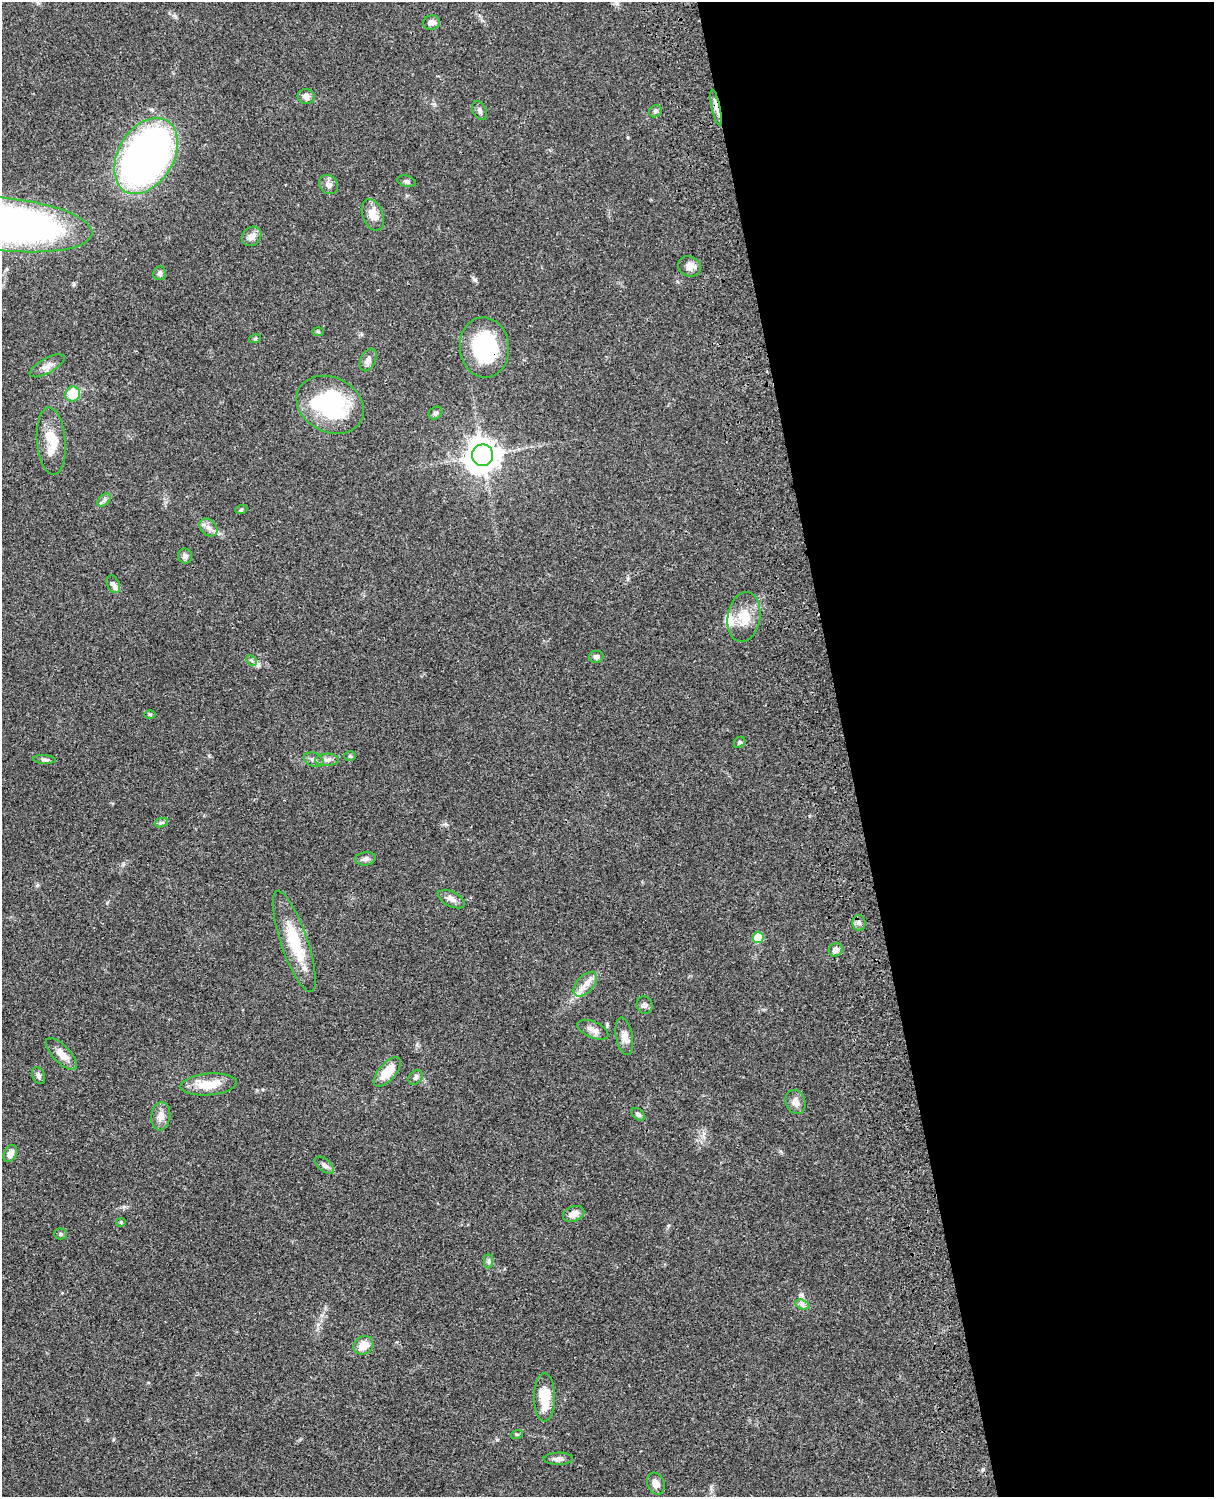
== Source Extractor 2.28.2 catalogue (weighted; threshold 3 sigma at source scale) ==
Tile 8 of 4 x 3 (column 4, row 2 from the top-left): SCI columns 3758-4969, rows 1773-3267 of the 5088 x 4927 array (HDU 1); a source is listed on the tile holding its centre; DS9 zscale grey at full resolution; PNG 1216 x 1499 px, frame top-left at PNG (2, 2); each listed source drawn as its Kron ellipse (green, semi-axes under 4 px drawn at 4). Shown black and unused: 30% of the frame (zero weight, under 3 of 4 exposures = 6% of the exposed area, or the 3 px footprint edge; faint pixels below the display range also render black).
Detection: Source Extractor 2.28.2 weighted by HDU 2 'WHT'; one run over the whole footprint, this tile lists its part. Background 0.0766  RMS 0.0058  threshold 0.0261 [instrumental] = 3 sigma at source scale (4.5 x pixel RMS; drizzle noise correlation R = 1.50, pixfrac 1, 0.05/0.05 arcsec/px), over >= 5 px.
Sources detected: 70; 2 inside a brighter listed object's ellipse — not listed separately; the other 68 listed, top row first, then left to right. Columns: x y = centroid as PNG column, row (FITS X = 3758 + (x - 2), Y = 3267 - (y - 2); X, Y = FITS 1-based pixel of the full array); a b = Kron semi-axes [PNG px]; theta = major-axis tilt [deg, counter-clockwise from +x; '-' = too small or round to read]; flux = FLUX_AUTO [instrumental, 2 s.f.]
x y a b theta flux
432 23 8 7 - 3
306 96 8 7 - 3.1
716 107 18 4 -78 3.6
480 111 10 6 -66 1.7
655 111 7 5 34 1.5
146 156 41 27 59 240
407 181 9 5 -15 1.3
328 184 10 8 -46 2.8
373 215 16 10 -69 6.8
7 224 86 26 -6 350
252 236 10 9 - 3.7
690 266 11 10 - 3.9
160 273 7 6 - 1.7
318 332 6 4 -2 0.73
255 339 6 4 19 0.71
484 347 30 24 -84 45
368 360 12 7 65 3
47 366 19 7 29 4.1
73 394 7 7 - 15
330 405 35 27 -26 61
435 413 7 6 - 1.3
51 441 33 14 -86 14
483 455 11 10 - 830
104 500 8 4 45 1.5
241 510 6 4 19 0.74
208 527 10 7 -45 3.2
185 556 7 7 - 2
113 584 9 6 -64 1.9
744 617 25 16 81 13
596 657 7 6 - 1.5
251 660 6 4 -45 0.93
150 714 6 4 -1 0.64
740 742 6 5 - 1.1
350 756 6 5 - 0.87
44 760 11 4 -3 1.4
313 760 10 7 -17 2.3
327 760 12 6 2 2.6
161 823 7 4 19 0.97
365 859 10 6 6 2.2
451 899 15 7 -26 3.2
859 923 8 6 -90 2
758 937 5 5 - 22
294 941 53 13 -71 27
836 950 7 6 - 2.6
585 984 15 8 48 5
645 1005 9 8 - 1.7
593 1030 16 8 -24 3.6
624 1036 19 8 -80 4
61 1054 20 8 -46 5.7
387 1072 18 8 49 12
39 1075 9 6 -65 1.6
416 1077 8 6 46 1.6
209 1084 28 10 5 14
796 1102 12 9 -70 3.9
638 1114 8 5 -40 1.2
161 1116 14 9 83 4.1
10 1154 9 6 62 3.5
324 1165 11 6 -39 2
574 1214 11 7 20 4.7
121 1222 5 4 - 0.66
61 1234 6 5 - 1.1
489 1261 7 4 90 1.3
802 1304 7 4 -19 1.6
363 1345 10 8 32 7.9
545 1397 24 10 -90 16
517 1434 6 4 17 0.74
558 1459 15 6 1 2.8
656 1483 11 8 -66 4
Overlapping masked pixels (flux is a lower limit): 2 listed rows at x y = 716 107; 484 347
Isophote crosses this tile's border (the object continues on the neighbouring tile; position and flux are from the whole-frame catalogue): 1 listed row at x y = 7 224
Unlisted compact peaks at least as high as the median listed source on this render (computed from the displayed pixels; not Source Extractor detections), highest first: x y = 497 1440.